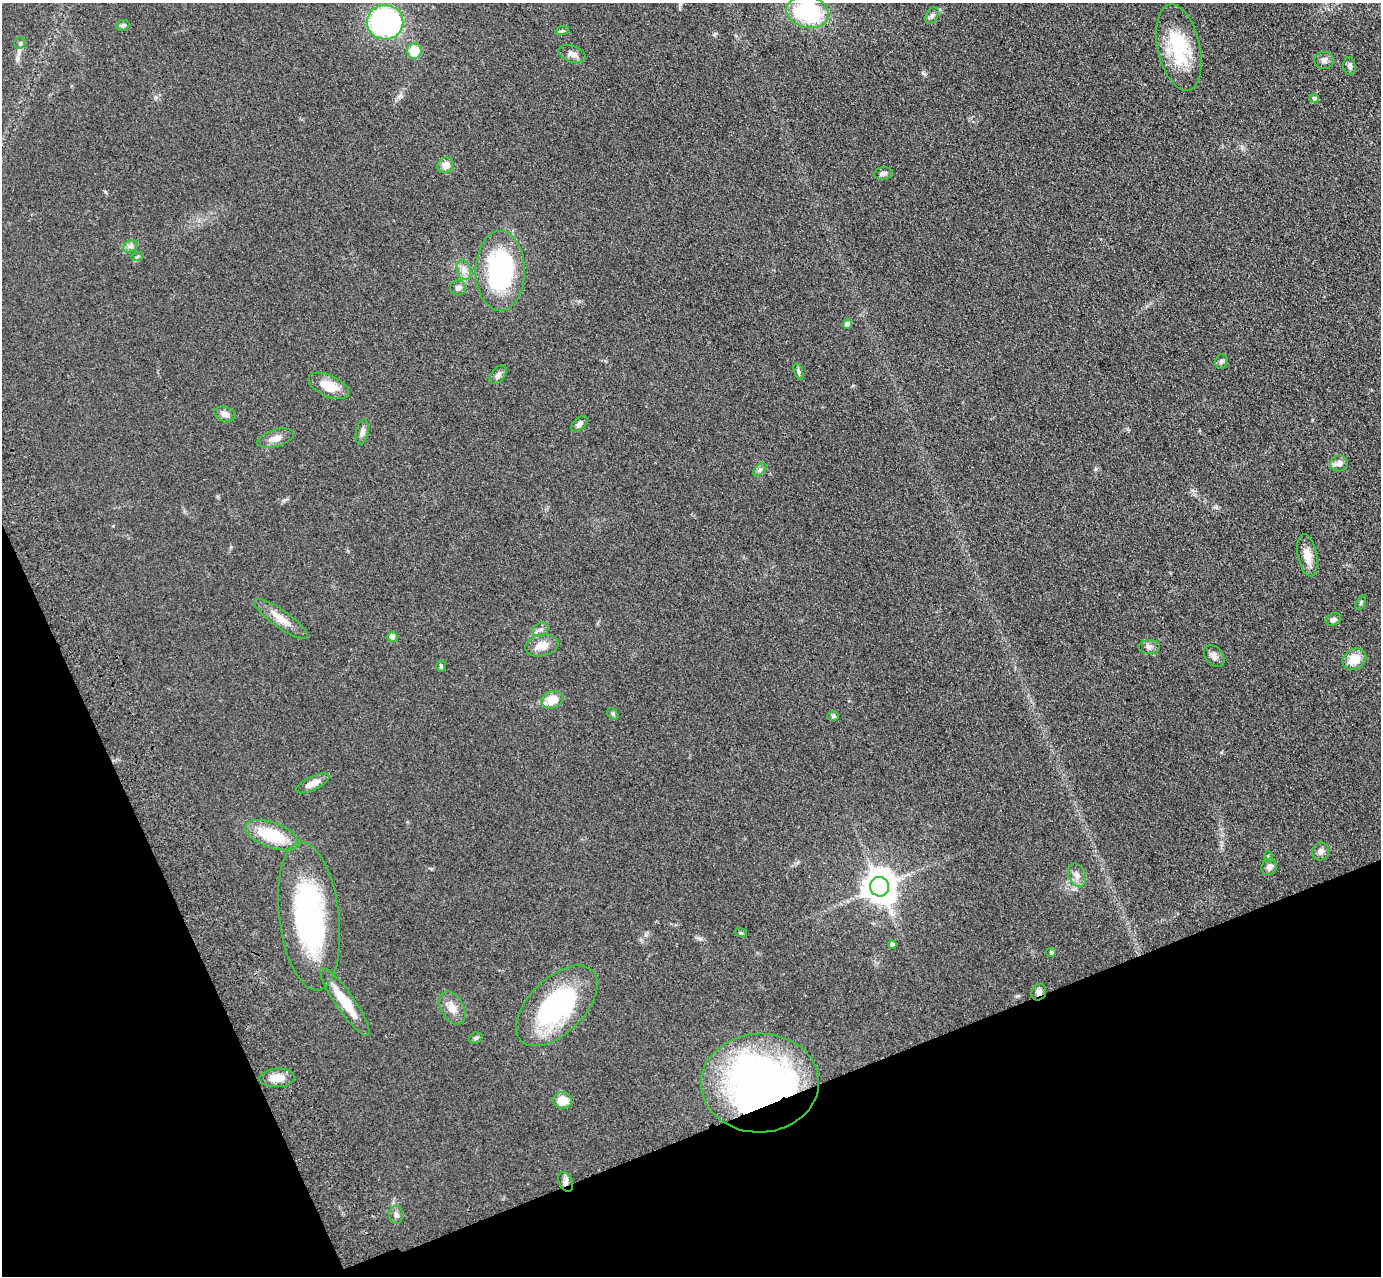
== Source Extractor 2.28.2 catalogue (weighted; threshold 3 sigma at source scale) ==
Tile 14 of 4 x 4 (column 2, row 4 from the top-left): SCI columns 1492-2870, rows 213-1486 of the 5741 x 5645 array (HDU 1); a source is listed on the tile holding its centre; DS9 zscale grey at full resolution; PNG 1383 x 1278 px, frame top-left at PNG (2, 3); each listed source drawn as its Kron ellipse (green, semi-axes under 4 px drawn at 4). Shown black and unused: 20% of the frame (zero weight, under 3 of 4 exposures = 6% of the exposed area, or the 3 px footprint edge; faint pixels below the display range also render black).
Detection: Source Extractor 2.28.2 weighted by HDU 2 'WHT'; one run over the whole footprint, this tile lists its part. Background 0.119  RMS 0.0088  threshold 0.0394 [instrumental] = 3 sigma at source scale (4.5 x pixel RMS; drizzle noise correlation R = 1.50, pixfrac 1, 0.05/0.05 arcsec/px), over >= 5 px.
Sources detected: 65; all 65 listed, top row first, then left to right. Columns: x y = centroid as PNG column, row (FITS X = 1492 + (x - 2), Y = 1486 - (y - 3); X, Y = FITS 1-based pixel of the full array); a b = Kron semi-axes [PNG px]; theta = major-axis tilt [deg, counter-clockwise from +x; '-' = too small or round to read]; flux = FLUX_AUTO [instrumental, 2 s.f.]
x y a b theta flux
808 12 21 15 -12 80
932 15 9 6 63 2.4
385 22 18 17 - 190
123 25 7 5 22 1.8
562 31 7 4 18 1.4
20 43 5 5 - 1.6
1179 47 44 21 -77 53
414 51 8 7 - 21
572 54 14 8 -19 5.3
1324 60 9 8 - 3.8
1349 66 9 6 -84 3.4
1314 98 4 4 - 2.7
446 165 8 7 - 7
883 173 9 6 9 3.1
130 246 8 5 29 2.8
137 257 6 4 20 1.3
464 270 10 6 -71 4.8
500 271 40 24 90 110
458 288 8 7 - 3
847 324 5 4 - 6.2
1221 362 7 6 - 2.4
799 371 8 4 -71 1.7
498 375 11 6 51 3.1
329 386 22 10 -24 17
225 414 11 7 -16 5
579 424 10 6 45 3.3
362 432 13 6 80 3.4
275 438 19 8 17 7.2
1339 463 9 8 - 5.9
760 470 8 5 45 2.2
1307 555 21 9 -79 10
1361 602 8 4 63 1.5
281 619 32 8 -35 12
1333 619 8 6 27 2.5
540 630 8 6 30 2.9
392 637 5 5 - 12
542 645 17 10 13 10
1149 647 11 7 4 3.3
1214 656 12 8 -49 4.1
1354 659 12 10 31 14
441 666 6 5 - 1.4
552 700 11 8 22 15
613 714 6 5 - 1.4
833 716 6 5 - 1.6
312 783 18 7 25 8
272 835 28 12 -20 38
1320 851 9 8 - 3.8
1269 857 5 3 - 1.1
1269 867 8 7 - 4
1077 875 12 8 -68 5.3
879 887 10 9 - 1600
309 916 75 30 -83 170
741 933 6 4 -17 1.2
892 945 4 4 - 3.6
1051 952 5 4 - 1.5
1039 992 8 7 - 3.8
345 1002 41 9 -55 26
557 1006 50 27 44 120
452 1008 18 11 -63 9
476 1038 7 5 21 1.6
277 1078 17 9 4 13
760 1083 59 49 2 380
562 1100 9 8 - 13
565 1182 10 6 -66 3.7
396 1215 9 7 -89 3.3
Overlapping masked pixels (flux is a lower limit): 3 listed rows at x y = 1039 992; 760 1083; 565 1182
Isophote crosses this tile's border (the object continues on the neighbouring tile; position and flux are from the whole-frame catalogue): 1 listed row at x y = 808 12
Unlisted compact peaks at least as high as the median listed source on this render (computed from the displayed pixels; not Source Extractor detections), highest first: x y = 105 192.